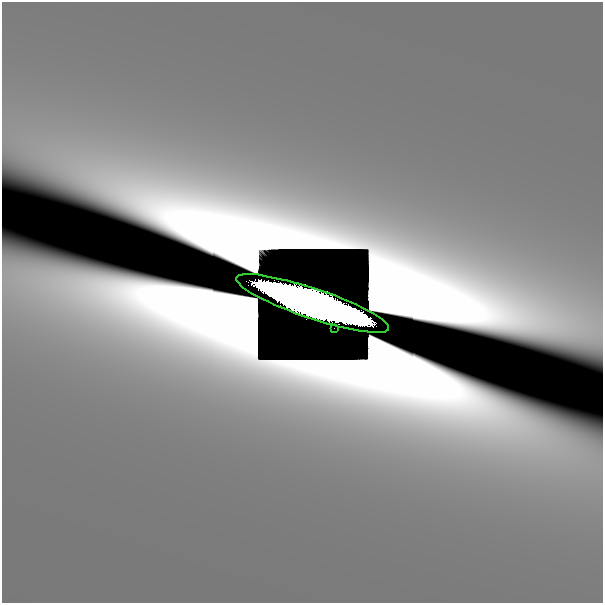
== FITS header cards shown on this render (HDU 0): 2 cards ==
NAXIS1  =                  601
NAXIS2  =                  601

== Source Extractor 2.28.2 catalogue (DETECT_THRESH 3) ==
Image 601 x 601 px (HDU 0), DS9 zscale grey, 1 PNG px = 1 image px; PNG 605 x 605 px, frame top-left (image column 1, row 601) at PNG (2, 2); each listed source drawn as its Kron ellipse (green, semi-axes under 4 px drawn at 4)
Background 8.23e-09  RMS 3.5e-09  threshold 1.06e-08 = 3 sigma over >= 5 px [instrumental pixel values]
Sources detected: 6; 4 with non-positive FLUX_AUTO (blend fragments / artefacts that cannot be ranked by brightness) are neither listed nor drawn; the other 2 listed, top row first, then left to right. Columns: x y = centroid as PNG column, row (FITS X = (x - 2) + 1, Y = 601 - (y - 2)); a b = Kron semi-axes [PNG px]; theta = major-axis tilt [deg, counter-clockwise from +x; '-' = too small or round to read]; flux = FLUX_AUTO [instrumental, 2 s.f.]
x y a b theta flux
313 303 80 15 -19 140
334 328 2 2 - 0.013
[4 non-positive-flux detections neither listed nor drawn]